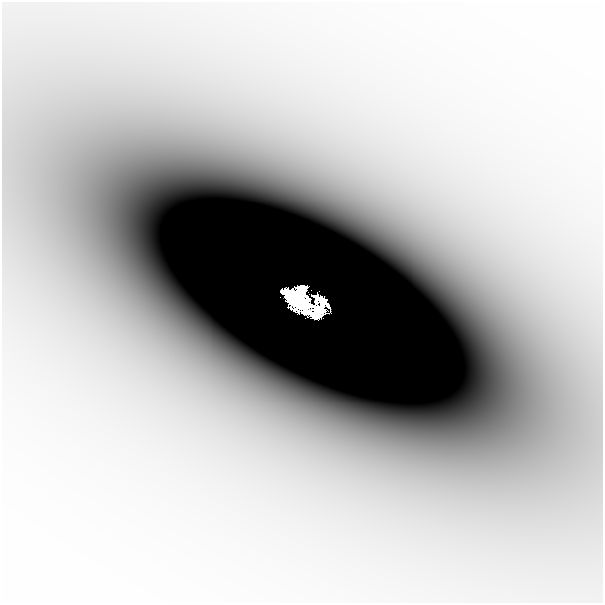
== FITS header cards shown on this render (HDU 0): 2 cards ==
NAXIS1  =                  601
NAXIS2  =                  601

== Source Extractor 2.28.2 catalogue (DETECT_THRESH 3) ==
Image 601 x 601 px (HDU 0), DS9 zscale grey, 1 PNG px = 1 image px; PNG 605 x 605 px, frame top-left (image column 1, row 601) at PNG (2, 2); no overlay
Background -6.09e-05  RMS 1.6e-05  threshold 4.70e-05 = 3 sigma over >= 5 px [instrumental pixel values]
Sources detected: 6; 2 with non-positive FLUX_AUTO (blend fragments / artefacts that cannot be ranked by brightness) are not listed; the other 4 listed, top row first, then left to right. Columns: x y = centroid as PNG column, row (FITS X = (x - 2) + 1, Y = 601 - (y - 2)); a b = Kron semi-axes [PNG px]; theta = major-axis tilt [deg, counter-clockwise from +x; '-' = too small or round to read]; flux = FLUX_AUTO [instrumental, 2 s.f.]
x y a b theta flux
294 296 19 18 - 2.4
308 299 9 4 -59 0.26
304 304 10 9 - 2.5
343 410 34 21 -11 0.08
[2 non-positive-flux detections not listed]